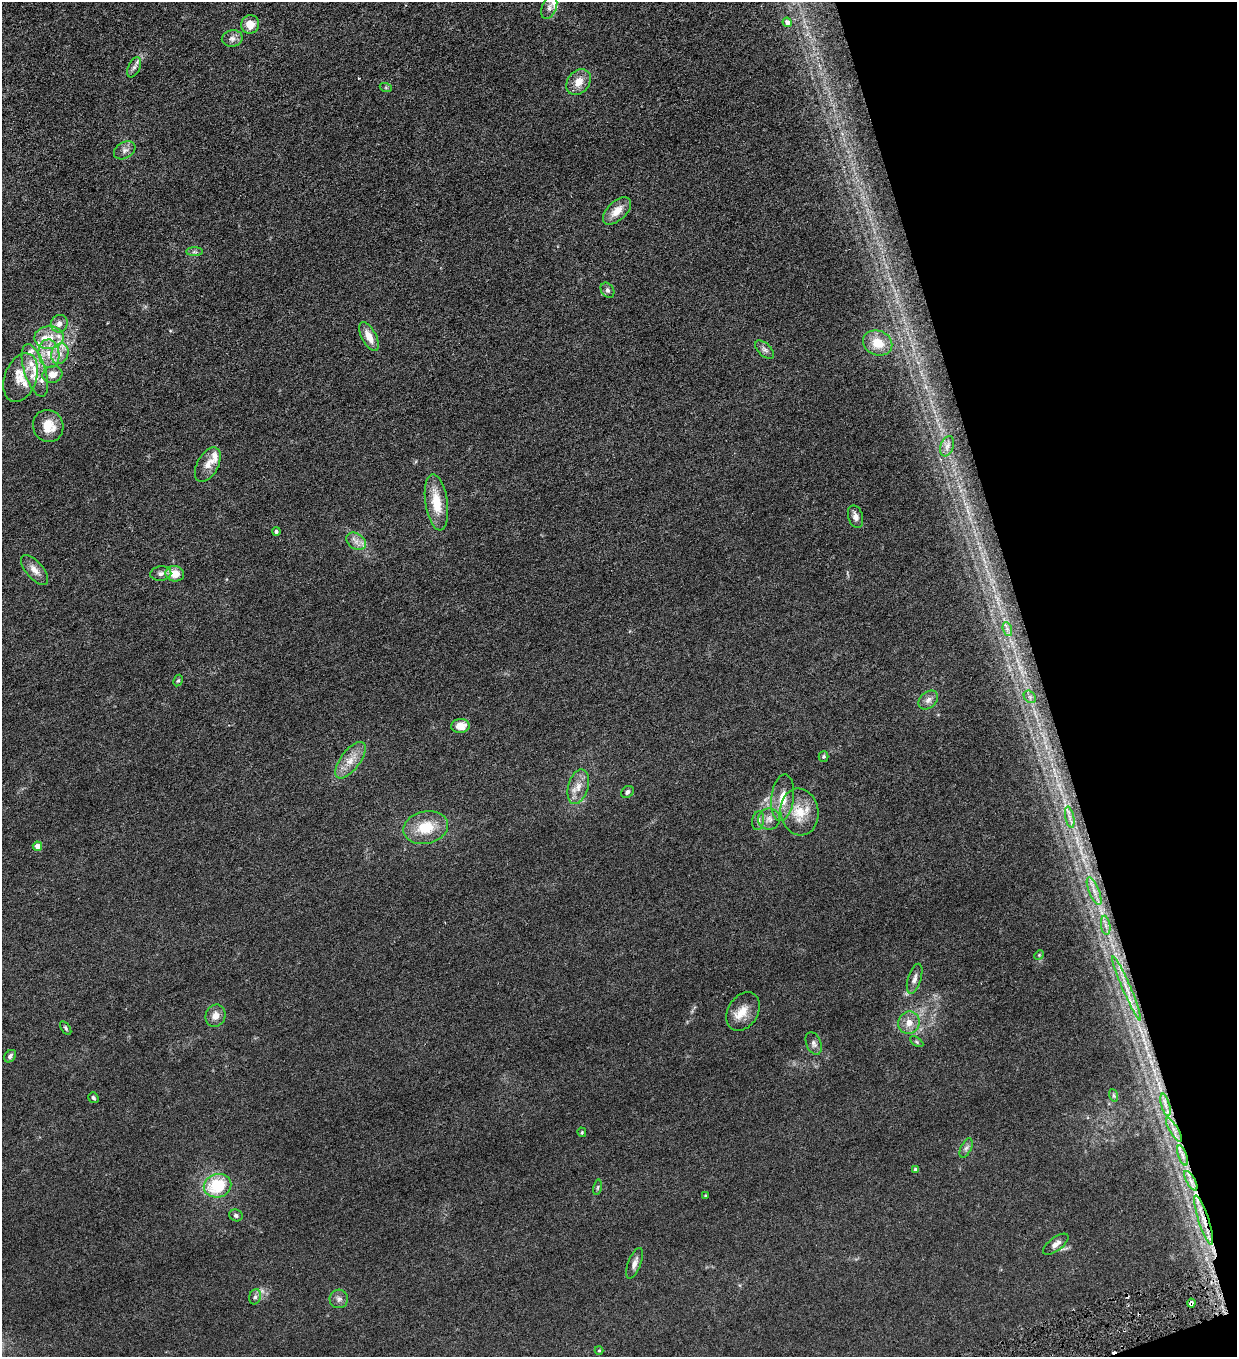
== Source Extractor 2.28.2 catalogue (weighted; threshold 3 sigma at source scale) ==
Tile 12 of 4 x 4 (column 4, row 3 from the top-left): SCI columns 3985-5219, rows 1356-2710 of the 5372 x 5421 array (HDU 1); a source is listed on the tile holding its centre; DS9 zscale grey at full resolution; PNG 1239 x 1359 px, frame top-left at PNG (2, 2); each listed source drawn as its Kron ellipse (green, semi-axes under 4 px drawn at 4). Shown black and unused: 16% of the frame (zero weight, under 3 of 6 exposures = <1% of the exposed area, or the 3 px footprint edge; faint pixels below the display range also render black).
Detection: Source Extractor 2.28.2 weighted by HDU 2 'WHT'; one run over the whole footprint, this tile lists its part. Background 0.0136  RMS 0.0032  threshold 0.0131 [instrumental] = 3 sigma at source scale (4.09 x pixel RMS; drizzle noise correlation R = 1.36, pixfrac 0.8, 0.05/0.05 arcsec/px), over >= 5 px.
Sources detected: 90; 1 cosmic-ray / hot-pixel residue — neither listed nor drawn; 10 inside a brighter listed object's ellipse — not listed separately; the other 79 listed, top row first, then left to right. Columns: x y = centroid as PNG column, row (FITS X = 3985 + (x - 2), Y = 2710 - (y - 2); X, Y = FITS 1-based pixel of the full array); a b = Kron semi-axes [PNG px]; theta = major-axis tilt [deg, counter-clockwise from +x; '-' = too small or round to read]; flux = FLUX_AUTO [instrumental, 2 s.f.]
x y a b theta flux
549 7 12 7 67 1.1
787 22 5 4 - 1.2
250 24 9 9 - 3.8
232 38 10 8 12 1.4
134 67 11 5 65 1.1
578 82 14 10 52 3.4
386 88 6 4 -19 0.37
125 150 11 8 31 1.4
617 211 17 9 43 3.6
194 252 8 4 0 0.6
607 290 8 6 -57 0.81
59 324 9 8 - 1.9
369 337 16 7 -62 3.6
49 338 15 11 2 4.3
878 343 15 12 -23 4.8
765 350 11 6 -42 1
49 354 14 10 -82 4.3
60 354 11 8 69 2.4
35 370 27 10 -72 6.2
52 374 10 8 16 3.1
21 378 25 16 70 5.9
48 426 16 15 - 5.4
947 446 10 6 70 1.2
208 465 19 10 61 2.9
436 502 28 11 -81 7.4
855 517 11 7 -74 1.4
276 531 4 4 - 0.65
356 541 10 7 -35 1.7
34 570 18 8 -49 2.6
161 574 10 7 8 1.2
175 574 9 7 -8 4.2
1007 629 7 4 -71 0.81
178 680 6 4 61 0.41
1030 697 7 5 -46 0.79
928 700 11 8 44 1.4
460 726 9 7 2 3.8
823 757 5 5 - 0.43
350 760 21 9 53 3.9
578 787 18 10 75 3.2
627 792 7 5 41 0.79
783 798 23 11 83 4.7
800 812 23 19 -80 7.3
1070 817 11 4 -77 1.2
769 819 11 10 - 1.9
758 821 9 6 81 0.87
426 828 22 16 13 8.5
37 846 5 4 - 2.1
1094 891 14 5 -68 1.9
1106 925 9 4 -81 1.1
1039 955 5 4 - 0.33
915 979 15 6 73 1.5
1127 988 35 4 -67 3.5
743 1011 20 15 57 4.2
215 1016 11 10 - 2.2
909 1023 11 10 - 2.9
66 1028 8 4 -55 0.51
917 1042 7 4 -32 0.43
814 1043 12 7 -68 1.2
10 1056 7 5 48 0.84
1113 1095 6 4 -71 0.39
93 1098 6 5 - 0.63
1166 1105 11 4 -76 1.2
1174 1130 14 4 -59 1.5
582 1132 5 4 - 0.33
966 1148 10 5 65 0.88
1183 1155 10 3 -69 0.99
916 1170 4 4 - 0.99
1191 1181 11 4 -60 1.3
218 1186 14 11 13 13
597 1187 8 4 80 0.48
705 1195 4 2 - 0.22
236 1215 7 5 -20 0.76
1204 1220 26 5 -72 3.6
1056 1244 15 6 36 1.7
634 1263 16 6 69 1.6
255 1297 7 6 - 0.91
339 1299 9 9 - 1.2
1191 1303 4 4 - 1
599 1350 4 4 - 0.3
Overlapping masked pixels (flux is a lower limit): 6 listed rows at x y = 1127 988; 1166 1105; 1174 1130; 1191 1181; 1204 1220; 1191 1303